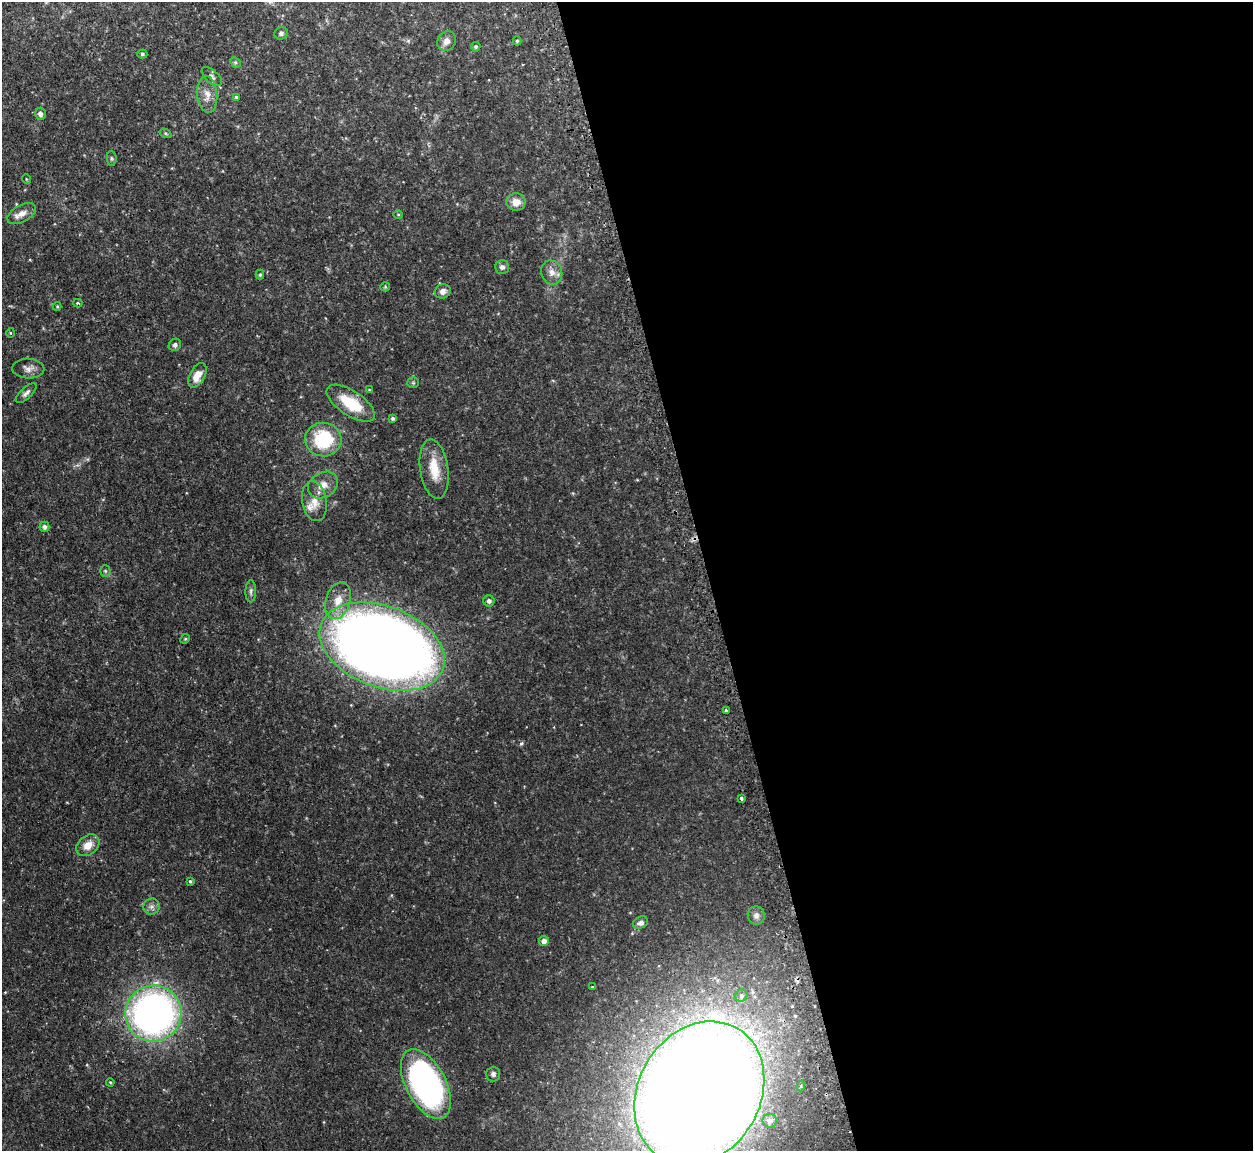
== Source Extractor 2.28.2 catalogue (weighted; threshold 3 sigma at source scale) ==
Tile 8 of 4 x 4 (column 4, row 2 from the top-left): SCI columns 3787-5037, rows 2463-3611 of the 5072 x 5047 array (HDU 1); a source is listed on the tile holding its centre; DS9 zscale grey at full resolution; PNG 1255 x 1153 px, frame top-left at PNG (2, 2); each listed source drawn as its Kron ellipse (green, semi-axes under 4 px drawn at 4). Shown black and unused: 44% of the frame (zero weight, under 2 of 3 exposures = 4% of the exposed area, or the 3 px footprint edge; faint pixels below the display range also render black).
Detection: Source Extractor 2.28.2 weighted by HDU 2 'WHT'; one run over the whole footprint, this tile lists its part. Background 0.0595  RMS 0.0067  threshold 0.0302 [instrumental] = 3 sigma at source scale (4.5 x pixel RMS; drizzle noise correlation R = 1.50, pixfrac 1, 0.05/0.05 arcsec/px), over >= 5 px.
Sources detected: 62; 1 cosmic-ray / hot-pixel residue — neither listed nor drawn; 1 inside a brighter listed object's ellipse — not listed separately; the other 60 listed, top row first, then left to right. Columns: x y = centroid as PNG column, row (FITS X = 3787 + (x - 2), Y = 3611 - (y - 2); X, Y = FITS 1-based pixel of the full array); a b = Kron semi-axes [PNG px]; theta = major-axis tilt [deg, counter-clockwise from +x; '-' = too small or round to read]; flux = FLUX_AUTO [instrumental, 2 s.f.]
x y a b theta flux
281 33 6 6 - 1.5
447 41 10 9 - 3.9
517 41 4 4 - 0.86
476 47 5 5 - 0.91
142 54 5 4 - 1
235 62 6 4 -44 0.99
212 77 12 6 -42 2.1
207 94 18 10 -85 6.5
236 97 4 4 - 0.97
40 114 6 5 - 2.3
165 133 6 4 -32 0.84
112 158 7 4 -83 0.98
26 179 5 3 - 0.57
516 202 9 8 - 6.9
22 214 16 8 29 5.2
398 215 5 3 - 0.62
502 267 7 7 - 2
552 272 12 10 -68 4.9
260 275 5 4 - 1.1
385 287 5 4 - 0.75
443 291 8 7 - 3.1
78 303 4 3 - 1.3
57 306 4 4 - 0.81
10 333 5 3 - 0.62
175 345 6 6 - 1.7
28 368 16 10 -2 4.3
197 375 13 7 61 8.2
413 383 6 5 - 1
369 390 4 4 - 0.64
26 393 13 5 43 2.3
351 403 28 12 -33 24
393 418 4 4 - 1.4
323 440 18 17 - 39
434 469 30 14 -81 16
323 485 16 12 30 7.4
314 501 20 12 -80 8.6
44 527 5 5 - 2.1
105 571 5 5 - 0.98
251 591 11 5 88 1.8
338 601 19 12 73 10
489 601 6 5 - 2.2
185 639 5 4 - 0.66
382 647 65 40 -20 1100
726 711 3 3 - 4.7
741 798 3 3 - 1.9
88 845 13 9 40 7.7
190 881 3 3 - 1.3
151 907 8 8 - 2.5
756 915 9 8 - 2.7
641 923 8 5 27 3
544 941 5 5 - 3.3
592 987 3 3 - 1
741 996 6 6 - 1.6
153 1013 28 28 - 310
493 1074 7 7 - 2.1
110 1082 4 3 - 0.64
426 1084 38 20 -62 200
801 1086 5 3 - 0.63
699 1093 75 61 59 2300
770 1121 7 7 - 2.9
Overlapping masked pixels (flux is a lower limit): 1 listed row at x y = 699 1093
Isophote crosses this tile's border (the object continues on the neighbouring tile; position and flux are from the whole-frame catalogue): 1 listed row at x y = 699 1093